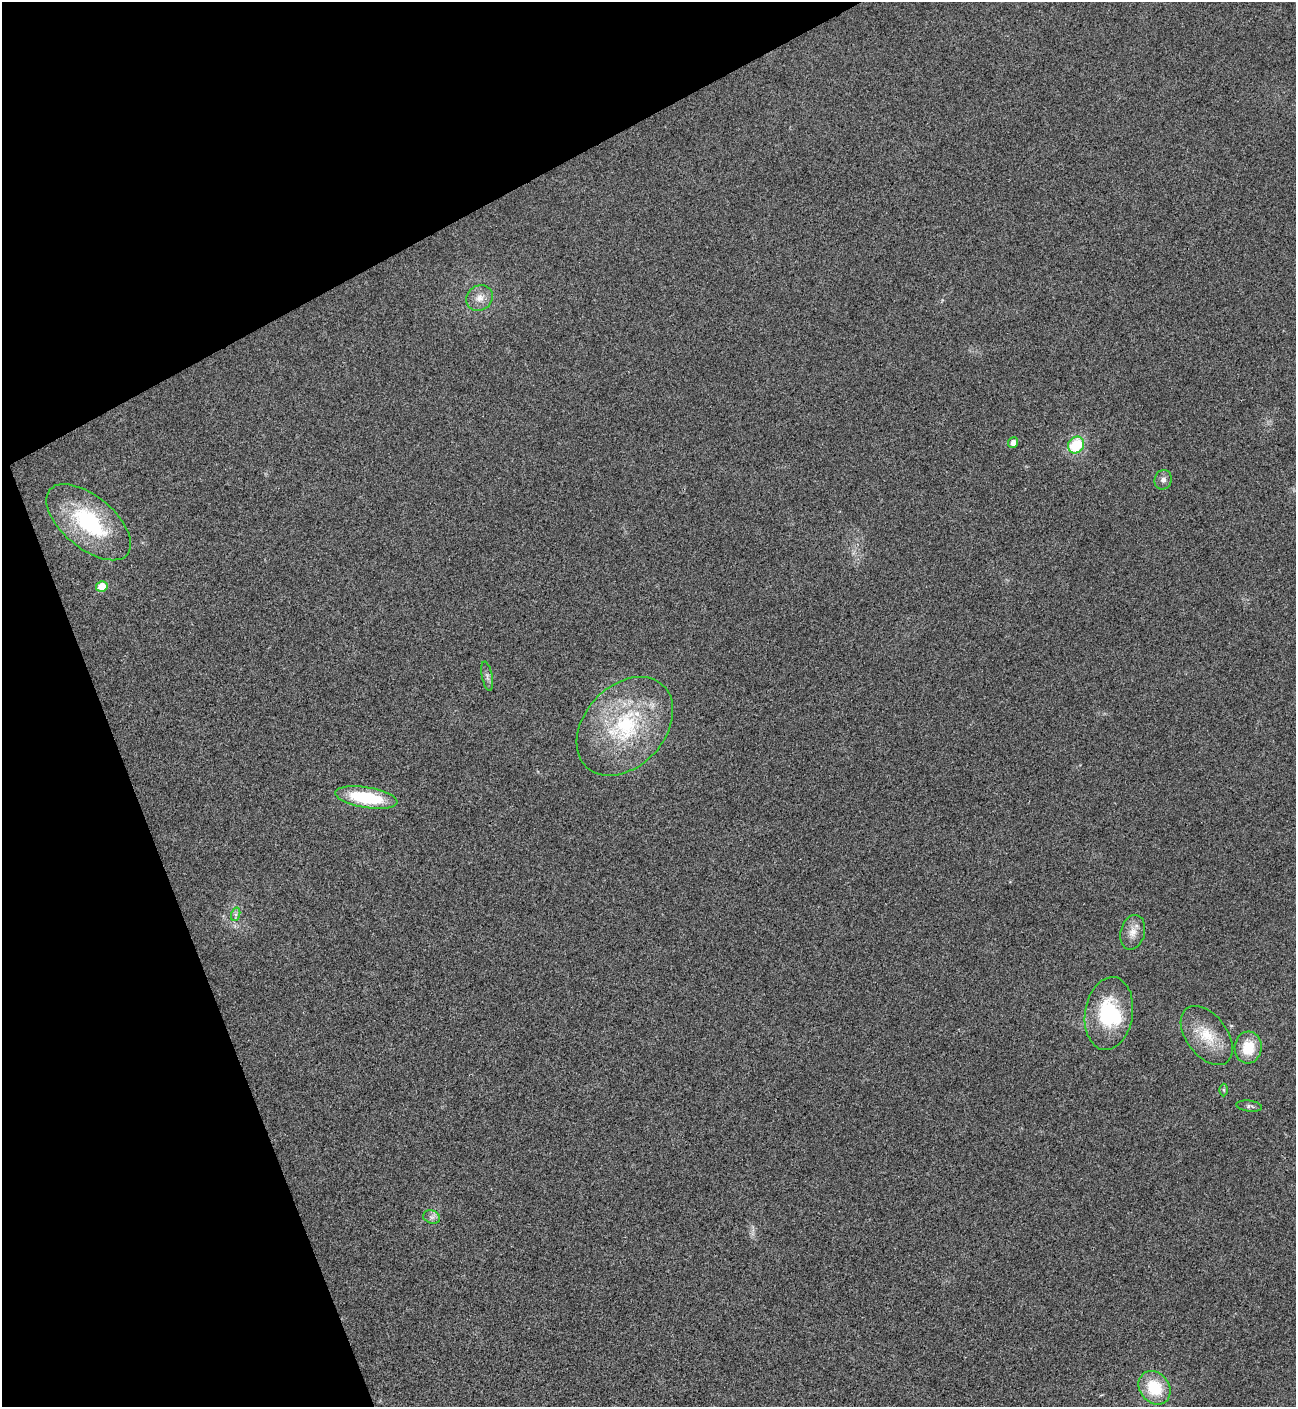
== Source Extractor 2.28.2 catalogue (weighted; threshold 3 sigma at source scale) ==
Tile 5 of 4 x 4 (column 1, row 2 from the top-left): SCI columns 292-1585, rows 2815-4219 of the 5624 x 5637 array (HDU 1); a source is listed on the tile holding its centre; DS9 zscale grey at full resolution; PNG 1298 x 1409 px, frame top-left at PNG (2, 2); each listed source drawn as its Kron ellipse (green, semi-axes under 4 px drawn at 4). Shown black and unused: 21% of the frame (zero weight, under 3 of 4 exposures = <1% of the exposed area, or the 3 px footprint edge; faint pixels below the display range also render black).
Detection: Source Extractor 2.28.2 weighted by HDU 2 'WHT'; one run over the whole footprint, this tile lists its part. Background 0.0203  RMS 0.0056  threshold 0.0251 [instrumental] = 3 sigma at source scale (4.5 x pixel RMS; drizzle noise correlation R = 1.50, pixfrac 1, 0.05/0.05 arcsec/px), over >= 5 px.
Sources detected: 19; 1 inside a brighter object's white glare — neither listed nor drawn; the other 18 listed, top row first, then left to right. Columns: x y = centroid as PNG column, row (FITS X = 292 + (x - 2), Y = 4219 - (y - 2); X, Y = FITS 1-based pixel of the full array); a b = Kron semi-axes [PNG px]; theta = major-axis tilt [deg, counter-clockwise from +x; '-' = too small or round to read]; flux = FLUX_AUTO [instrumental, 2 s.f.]
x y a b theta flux
480 298 14 12 36 5.8
1013 443 5 5 - 4
1076 445 9 7 52 25
1163 480 10 8 69 2.5
89 522 50 26 -40 56
102 586 6 5 - 8.4
487 676 15 5 -79 2
625 726 56 40 47 66
366 798 31 10 -10 36
236 914 7 4 72 1.3
1133 932 18 12 75 5.9
1109 1014 37 24 81 40
1207 1036 33 20 -53 19
1248 1047 16 13 84 15
1224 1090 6 4 -89 0.88
1249 1106 13 5 -7 1.7
432 1217 9 6 -20 2
1155 1388 18 14 -51 22